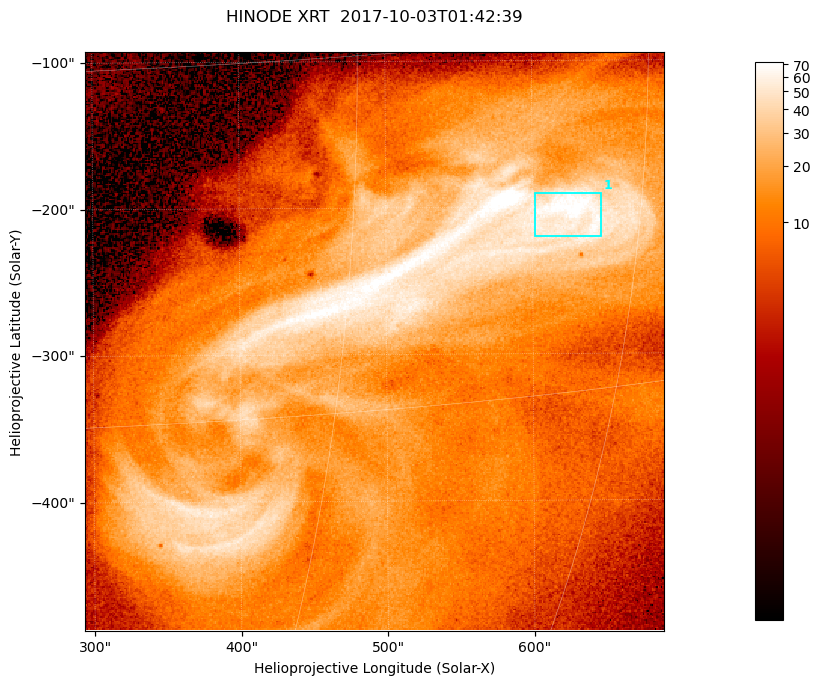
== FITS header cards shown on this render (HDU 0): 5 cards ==
TELESCOP= 'HINODE  '           /
INSTRUME= 'XRT     '           /
DATE_OBS= '2017-10-03T01:42:39.561' /
CTYPE1  = 'Solar-X '           /
CTYPE2  = 'Solar-Y '           /

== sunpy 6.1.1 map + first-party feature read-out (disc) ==
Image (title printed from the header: HINODE XRT  2017-10-03T01:42:39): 384 x 384 px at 1.03 arcsec/px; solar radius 958 arcsec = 932 px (partial field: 5.4% of the solar disc is inside the frame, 100% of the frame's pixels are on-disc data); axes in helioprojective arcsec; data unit not stated in the header (colour bar unlabelled)
Orientation: roll -0.357 deg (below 1 deg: not rotated)
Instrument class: DISC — disc imager (sunpy class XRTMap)
Bright regions (active regions / flare kernels): reference = the on-disc median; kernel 3 px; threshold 5 sigma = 48.8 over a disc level ~11.6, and >= 1.15x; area >= 147 px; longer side >= 5 px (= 5.1 arcsec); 1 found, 1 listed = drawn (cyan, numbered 1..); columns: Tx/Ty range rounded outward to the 5 arcsec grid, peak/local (2 s.f.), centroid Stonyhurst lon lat
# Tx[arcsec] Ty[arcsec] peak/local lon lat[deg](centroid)
1 600..650 -220..-190 6.6 +41 -7